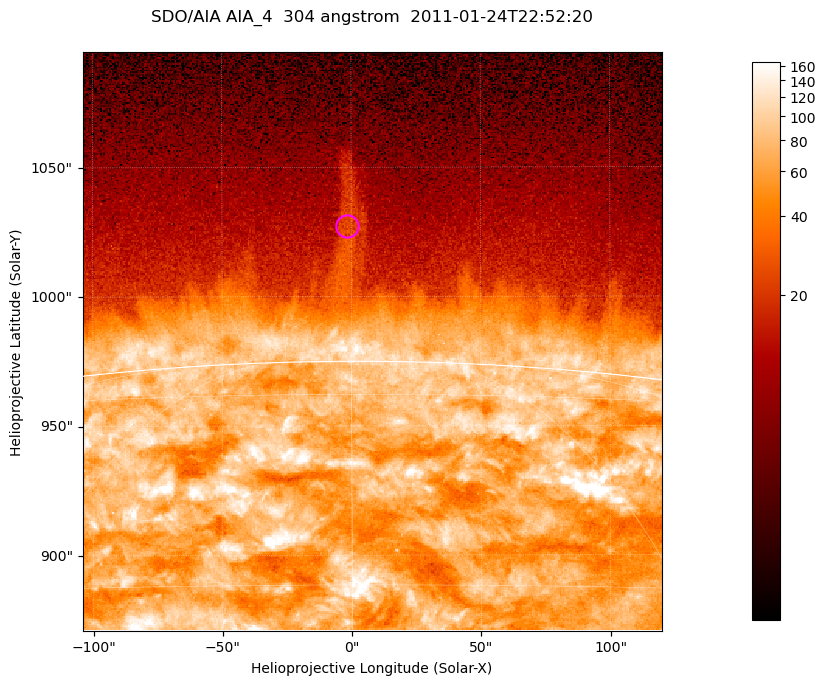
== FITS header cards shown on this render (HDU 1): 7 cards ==
TELESCOP= 'SDO/AIA '           / For AIA: SDO/AIA
INSTRUME= 'AIA_4   '           / For AIA: AIA_ATA1, AIA_ATA2, AIA_ATA3 or AIA_AT
WAVELNTH=                  304 / [angstrom] Wavelength
WAVEUNIT= 'angstrom'           / Wavelength unit: angstrom
DATE-OBS= '2011-01-24T22:52:20.124' / [ISO] Date when observation started; ISO 8
CTYPE1  = 'HPLN-TAN'           / CTYPE1; Typically HPLN
CTYPE2  = 'HPLT-TAN'           / CTYPE2; Typically HPLT

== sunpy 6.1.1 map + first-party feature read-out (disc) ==
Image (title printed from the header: SDO/AIA AIA_4  304 angstrom  2011-01-24T22:52:20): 373 x 373 px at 0.6 arcsec/px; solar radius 975 arcsec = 1625 px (partial field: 0.8% of the solar disc is inside the frame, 46% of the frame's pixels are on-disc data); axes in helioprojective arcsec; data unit not stated in the header (colour bar unlabelled)
Orientation: roll -0.132 deg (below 1 deg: not rotated)
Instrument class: DISC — disc imager (sunpy class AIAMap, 304 A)
Bright regions (active regions / flare kernels): reference = the on-disc median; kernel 3 px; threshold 5 sigma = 124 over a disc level ~71.3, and >= 1.15x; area >= 139 px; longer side >= 4 px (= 2.4 arcsec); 0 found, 0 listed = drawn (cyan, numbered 1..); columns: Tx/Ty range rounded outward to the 2 arcsec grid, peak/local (2 s.f.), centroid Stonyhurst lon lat
Off-limb structures (1.02-1.3 R_sun): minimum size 69 px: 4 found; the strongest spans PA ~0 deg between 1.03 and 1.08 R_sun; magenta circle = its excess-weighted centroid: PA ~0 deg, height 1.05 R_sun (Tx ~-2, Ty ~1028 arcsec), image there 2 x the reference